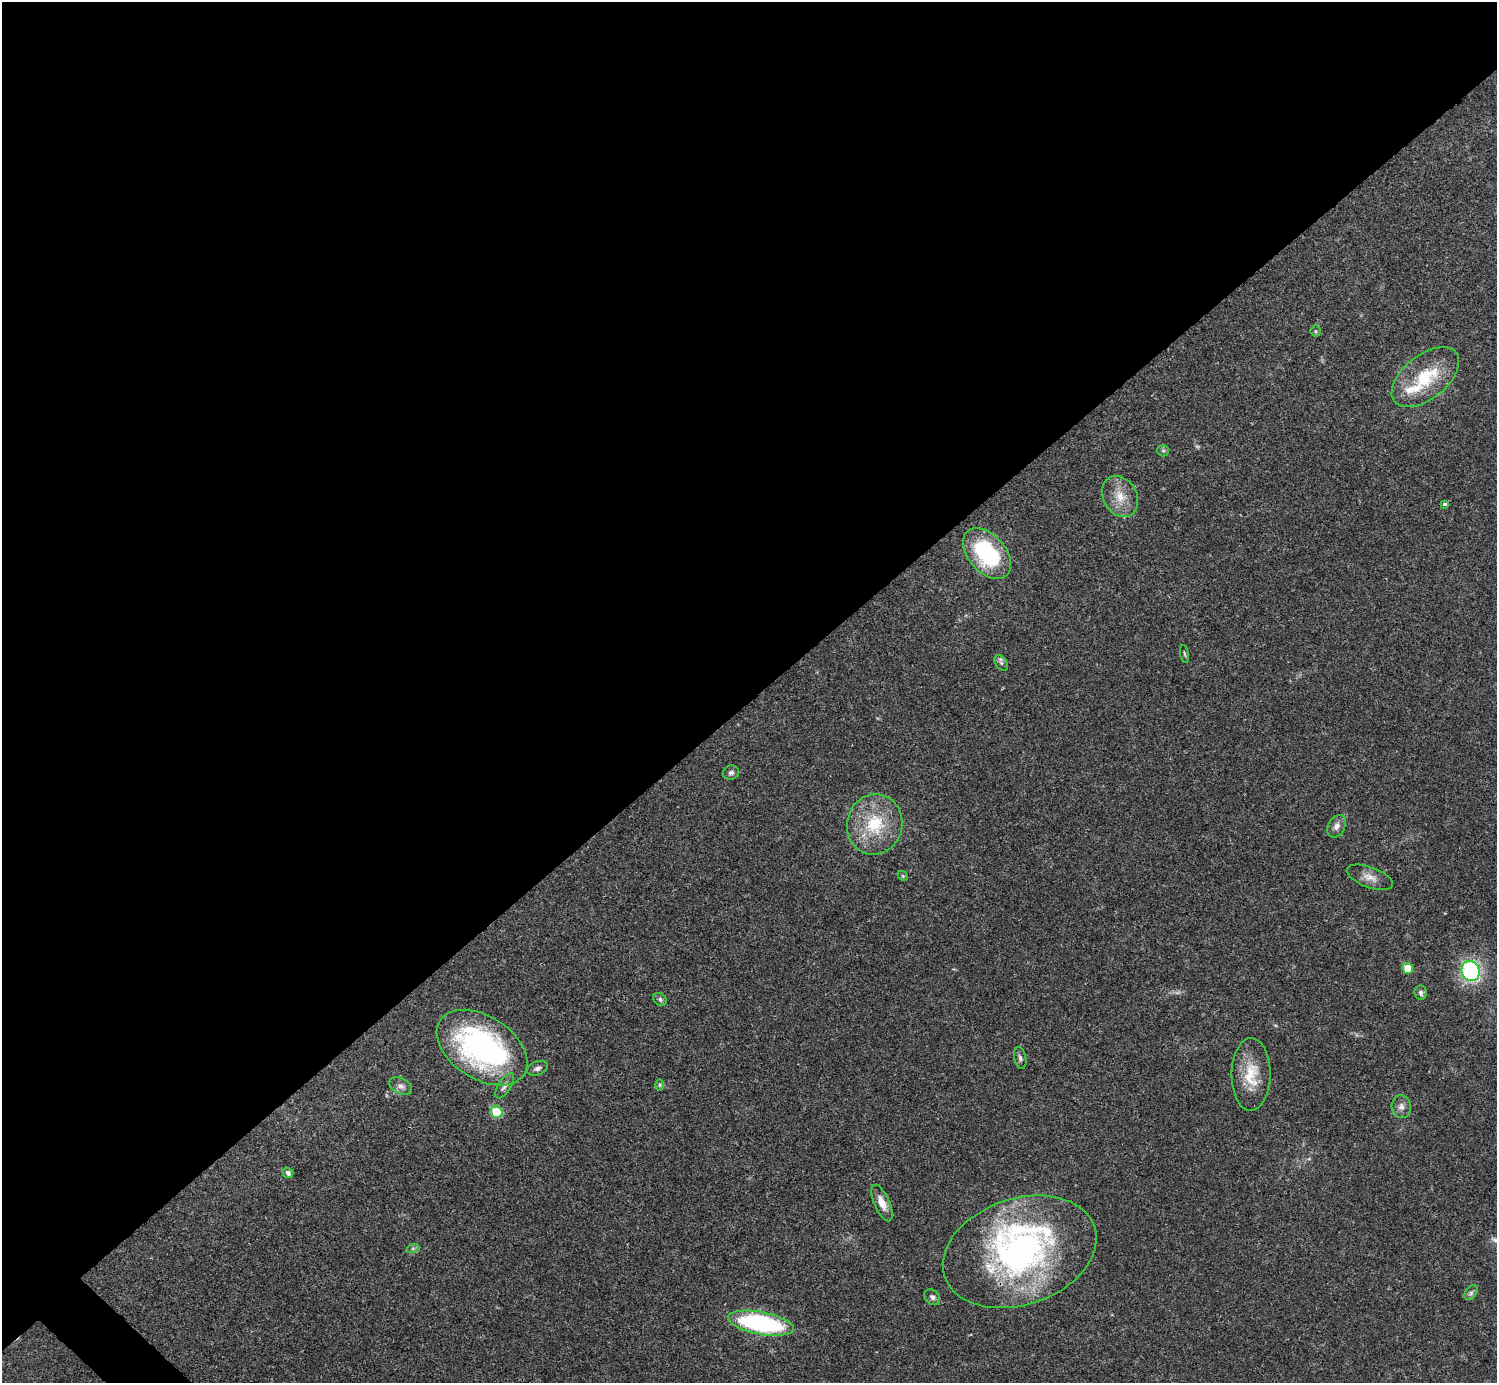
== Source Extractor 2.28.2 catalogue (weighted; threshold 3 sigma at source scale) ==
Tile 2 of 4 x 4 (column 2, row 1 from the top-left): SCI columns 1495-2989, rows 4302-5682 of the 5981 x 5981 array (HDU 1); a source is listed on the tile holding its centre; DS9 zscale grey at full resolution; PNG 1499 x 1385 px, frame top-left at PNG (2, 2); each listed source drawn as its Kron ellipse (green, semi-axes under 4 px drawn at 4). Shown black and unused: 51% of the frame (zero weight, under 3 of 4 exposures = <1% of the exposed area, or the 3 px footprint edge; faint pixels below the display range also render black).
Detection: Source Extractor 2.28.2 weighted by HDU 2 'WHT'; one run over the whole footprint, this tile lists its part. Background 0.0207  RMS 0.0023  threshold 0.0101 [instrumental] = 3 sigma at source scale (4.5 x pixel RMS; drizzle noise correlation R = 1.50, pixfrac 1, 0.05/0.05 arcsec/px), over >= 5 px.
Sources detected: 38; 2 too faint to see at this stretch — neither listed nor drawn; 3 inside a brighter listed object's ellipse — not listed separately; the other 33 listed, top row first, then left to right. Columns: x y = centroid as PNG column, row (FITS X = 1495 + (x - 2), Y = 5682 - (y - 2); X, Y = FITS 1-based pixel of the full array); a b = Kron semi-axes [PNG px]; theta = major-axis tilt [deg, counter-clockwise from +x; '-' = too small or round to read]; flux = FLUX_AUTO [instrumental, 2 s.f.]
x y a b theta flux
1316 331 5 5 - 0.33
1425 377 39 22 39 13
1163 451 6 5 - 0.38
1120 497 22 16 -62 4.6
1445 504 4 3 - 1.2
987 554 29 18 -48 22
1184 654 9 3 -79 0.34
1001 663 9 5 -54 0.58
731 773 8 7 - 0.75
875 824 30 27 75 13
1337 826 12 8 61 1.3
903 876 5 4 - 0.3
1370 877 24 10 -20 2.2
1408 968 5 5 - 4.2
1471 971 10 9 - 28
1421 993 7 6 - 0.64
660 999 7 6 - 0.54
482 1048 50 31 -33 58
1020 1058 11 6 -76 0.69
538 1068 11 6 20 0.87
1251 1074 36 19 89 7.4
659 1085 6 4 -90 0.33
401 1086 12 8 -27 1.1
505 1086 14 6 57 1.1
1401 1107 11 9 -86 1.3
496 1112 6 5 - 8.7
288 1173 6 5 - 0.8
882 1203 19 7 -67 2.5
413 1248 7 4 19 0.37
1020 1252 79 53 19 73
1471 1293 8 5 54 0.61
932 1297 9 7 -46 0.79
761 1323 33 11 -11 37
Overlapping masked pixels (flux is a lower limit): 1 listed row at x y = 1020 1252